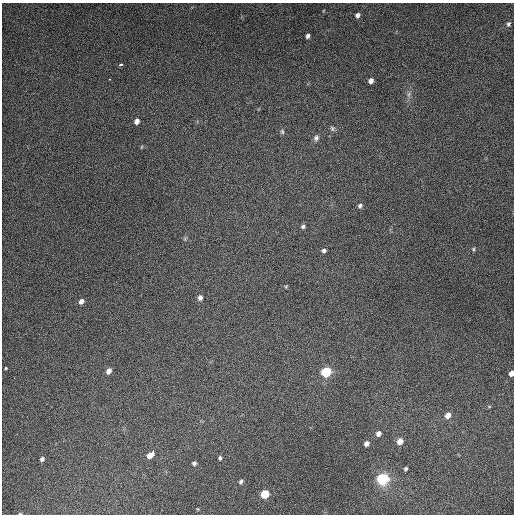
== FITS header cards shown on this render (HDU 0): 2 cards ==
NAXIS1  =                  512
NAXIS2  =                  512

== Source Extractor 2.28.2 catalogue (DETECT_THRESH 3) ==
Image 512 x 512 px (HDU 0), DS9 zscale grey, 1 PNG px = 1 image px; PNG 516 x 516 px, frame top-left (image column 1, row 512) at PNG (2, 3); no overlay
Background 5390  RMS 320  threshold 975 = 3 sigma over >= 5 px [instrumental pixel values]
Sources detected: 38; all 38 listed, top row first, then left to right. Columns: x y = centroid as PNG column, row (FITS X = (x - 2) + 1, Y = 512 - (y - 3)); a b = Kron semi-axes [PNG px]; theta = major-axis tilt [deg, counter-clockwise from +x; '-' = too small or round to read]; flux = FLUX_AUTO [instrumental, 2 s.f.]
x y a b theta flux
357 15 5 5 - 7.6e+04
508 24 6 5 - 4.2e+04
308 36 4 4 - 5.8e+04
120 65 3 3 - 5.1e+04
110 79 3 2 - 1.2e+04
371 81 5 4 - 1.0e+05
409 94 9 4 55 6.3e+04
137 121 5 4 - 1.1e+05
332 128 7 6 - 4.9e+04
282 132 7 5 -88 4.2e+04
316 138 8 7 - 7.0e+04
141 147 5 3 - 1.8e+04
360 206 6 5 - 5.0e+04
303 226 6 5 - 4.2e+04
473 249 5 4 - 2.8e+04
324 250 4 4 - 5.5e+04
286 287 5 4 - 2.3e+04
200 298 7 6 - 7.8e+04
81 301 6 5 - 9.0e+04
6 368 4 3 - 6.5e+04
109 371 6 5 - 1.2e+05
326 372 7 7 - 8.9e+05
511 373 5 4 - 1.2e+05
489 406 5 3 - 1.9e+04
448 415 6 5 - 1.5e+05
378 433 6 5 - 9.6e+04
400 441 6 5 - 1.9e+05
366 444 6 5 - 9.7e+04
151 454 9 5 46 1.9e+05
220 458 5 4 - 3.8e+04
42 459 4 4 - 5.1e+04
194 463 5 4 - 4.9e+04
406 469 4 3 - 3.6e+04
383 479 10 8 13 1.4e+06
241 482 5 4 - 4.3e+04
265 494 6 6 - 5.6e+05
198 509 4 3 - 1.6e+04
20 514 4 3 - 2.0e+04
At the frame edge (FLAGS 8, measured only in part): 2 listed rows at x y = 511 373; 20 514